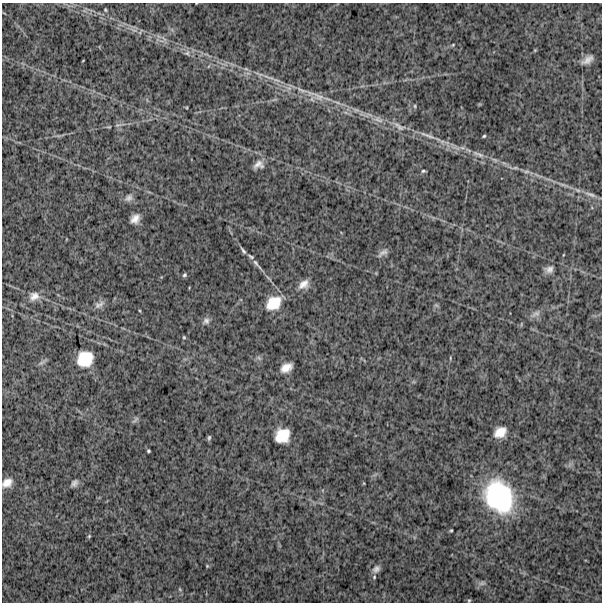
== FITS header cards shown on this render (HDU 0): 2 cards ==
NAXIS1  =                  600
NAXIS2  =                  600

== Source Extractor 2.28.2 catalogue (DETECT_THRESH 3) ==
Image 600 x 600 px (HDU 0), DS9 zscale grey, 1 PNG px = 1 image px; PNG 604 x 604 px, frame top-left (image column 1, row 600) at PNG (2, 3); no overlay
Background 964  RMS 280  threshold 829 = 3 sigma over >= 5 px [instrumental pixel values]
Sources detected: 61; all 61 listed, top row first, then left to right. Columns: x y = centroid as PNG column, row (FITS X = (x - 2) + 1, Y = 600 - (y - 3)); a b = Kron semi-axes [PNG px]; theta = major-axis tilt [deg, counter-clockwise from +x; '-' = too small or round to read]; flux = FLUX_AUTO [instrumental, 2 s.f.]
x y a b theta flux
105 10 4 3 - 1.9e+04
134 30 7 4 -18 4.7e+04
140 32 11 2 54 2.1e+04
164 39 11 4 -54 5.1e+04
453 45 5 4 - 1.8e+04
535 50 5 4 - 1.6e+04
187 53 8 7 - 6.1e+04
587 60 12 6 32 1.2e+05
246 69 6 4 -18 3.0e+04
276 80 14 4 -23 8.9e+04
301 90 21 5 -21 1.5e+05
319 97 20 9 -28 1.9e+05
415 106 5 3 - 2.1e+04
378 120 16 7 -23 1.4e+05
118 125 10 4 0 4.8e+04
400 127 14 9 -11 1.1e+05
429 136 21 5 -18 1.2e+05
484 136 4 3 - 2.2e+04
478 154 21 6 -22 1.4e+05
259 165 13 9 15 1.1e+05
515 168 9 4 0 3.9e+04
423 171 5 4 - 2.6e+04
526 172 9 4 0 4.1e+04
563 185 19 3 -19 9.8e+04
590 194 19 6 -19 1.0e+05
129 198 11 9 30 8.6e+04
135 219 10 8 52 1.4e+05
243 250 12 4 -54 4.8e+04
383 253 15 6 35 7.7e+04
251 256 9 4 -32 3.8e+04
255 263 14 5 -50 7.3e+04
549 269 10 8 12 9.0e+04
184 275 6 5 - 3.2e+04
303 284 14 10 40 1.5e+05
34 296 13 11 24 1.5e+05
273 303 18 14 37 4.2e+05
99 305 15 7 29 9.3e+04
436 305 6 5 - 3.1e+04
140 311 5 3 - 1.5e+04
536 314 15 7 30 9.6e+04
206 321 10 8 36 7.1e+04
184 337 4 4 - 1.9e+04
259 358 8 4 -45 3.6e+04
85 359 16 14 43 5.4e+05
42 362 13 4 35 4.5e+04
286 368 11 7 30 1.8e+05
135 420 12 5 45 4.2e+04
500 432 12 9 36 2.4e+05
282 436 13 12 - 4.3e+05
209 438 7 4 81 3.0e+04
148 451 3 3 - 2.3e+04
7 483 13 9 34 1.7e+05
74 483 10 7 51 6.5e+04
499 497 35 28 -61 2.2e+06
451 530 3 3 - 1.9e+04
89 536 6 3 46 2.1e+04
207 566 4 4 - 1.8e+04
376 569 10 8 44 8.2e+04
374 577 5 5 - 2.8e+04
482 583 10 6 15 5.7e+04
469 600 5 4 - 2.1e+04
At the frame edge (FLAGS 8, measured only in part): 2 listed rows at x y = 7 483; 469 600